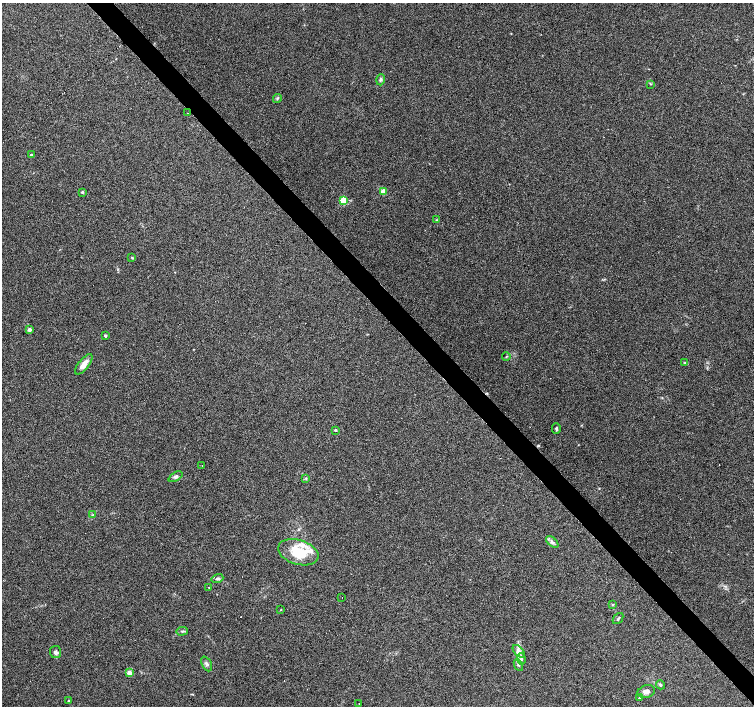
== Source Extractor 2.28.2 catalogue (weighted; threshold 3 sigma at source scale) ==
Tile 6 of 4 x 4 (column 2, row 2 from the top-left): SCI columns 1504-3006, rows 2959-4365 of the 6015 x 5983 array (HDU 1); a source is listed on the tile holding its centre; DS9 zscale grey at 2 x 2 block average (1 PNG px = mean of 2 x 2 image px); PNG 756 x 708 px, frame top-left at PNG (2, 3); each listed source drawn as its Kron ellipse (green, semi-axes under 4 px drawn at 4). Shown black and unused: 4% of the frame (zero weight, under 4 of 7 exposures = <1% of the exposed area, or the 3 px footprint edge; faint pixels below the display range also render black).
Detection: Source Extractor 2.28.2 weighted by HDU 2 'WHT'; one run over the whole footprint, this tile lists its part. Background 0.0919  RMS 0.0039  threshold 0.0158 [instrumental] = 3 sigma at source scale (4.09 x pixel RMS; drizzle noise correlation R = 1.36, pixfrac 0.8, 0.0396/0.0396 arcsec/px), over >= 5 px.
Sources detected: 52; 10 cosmic-ray / hot-pixel residue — neither listed nor drawn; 1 inside a brighter listed object's ellipse — not listed separately; the other 41 listed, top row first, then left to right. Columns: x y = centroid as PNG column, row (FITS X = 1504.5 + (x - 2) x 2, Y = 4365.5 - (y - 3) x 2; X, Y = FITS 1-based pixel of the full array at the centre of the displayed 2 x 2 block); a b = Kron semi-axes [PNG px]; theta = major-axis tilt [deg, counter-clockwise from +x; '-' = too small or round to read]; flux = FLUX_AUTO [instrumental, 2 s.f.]
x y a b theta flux
380 80 6 4 76 1.7
651 84 3 2 - 0.51
277 99 4 2 - 0.81
187 113 2 2 - 0.36
31 155 3 2 - 2.5
82 192 4 3 - 1
383 192 3 3 - 12
344 200 3 3 - 30
436 220 2 2 - 0.47
132 258 3 3 - 0.7
29 330 3 2 - 4.7
105 335 4 3 - 0.97
506 356 4 2 - 0.56
685 363 4 2 - 0.59
84 364 12 5 51 6.6
556 429 5 3 - 1.2
335 430 3 2 - 0.9
202 466 2 2 - 0.53
176 477 8 3 28 2
306 478 3 3 - 0.81
93 515 4 2 - 0.85
552 542 7 3 -43 2
298 552 21 12 -17 31
217 578 6 3 18 1.6
209 587 3 2 - 0.36
342 597 2 2 - 0.45
613 605 3 3 - 0.66
281 610 3 2 - 0.41
618 619 6 3 49 1.1
182 631 6 3 3 1.1
519 651 8 4 -48 3.2
55 652 6 5 - 2.3
521 659 6 4 -87 2.2
207 664 8 4 -65 2.1
518 665 6 3 -64 1.6
129 673 3 2 - 10
660 685 4 4 - 1.5
646 692 9 6 14 3.7
639 698 2 2 - 0.5
69 701 3 3 - 0.74
359 704 2 2 - 0.24
Diffuse or blended objects may show on this block-average render without a row.